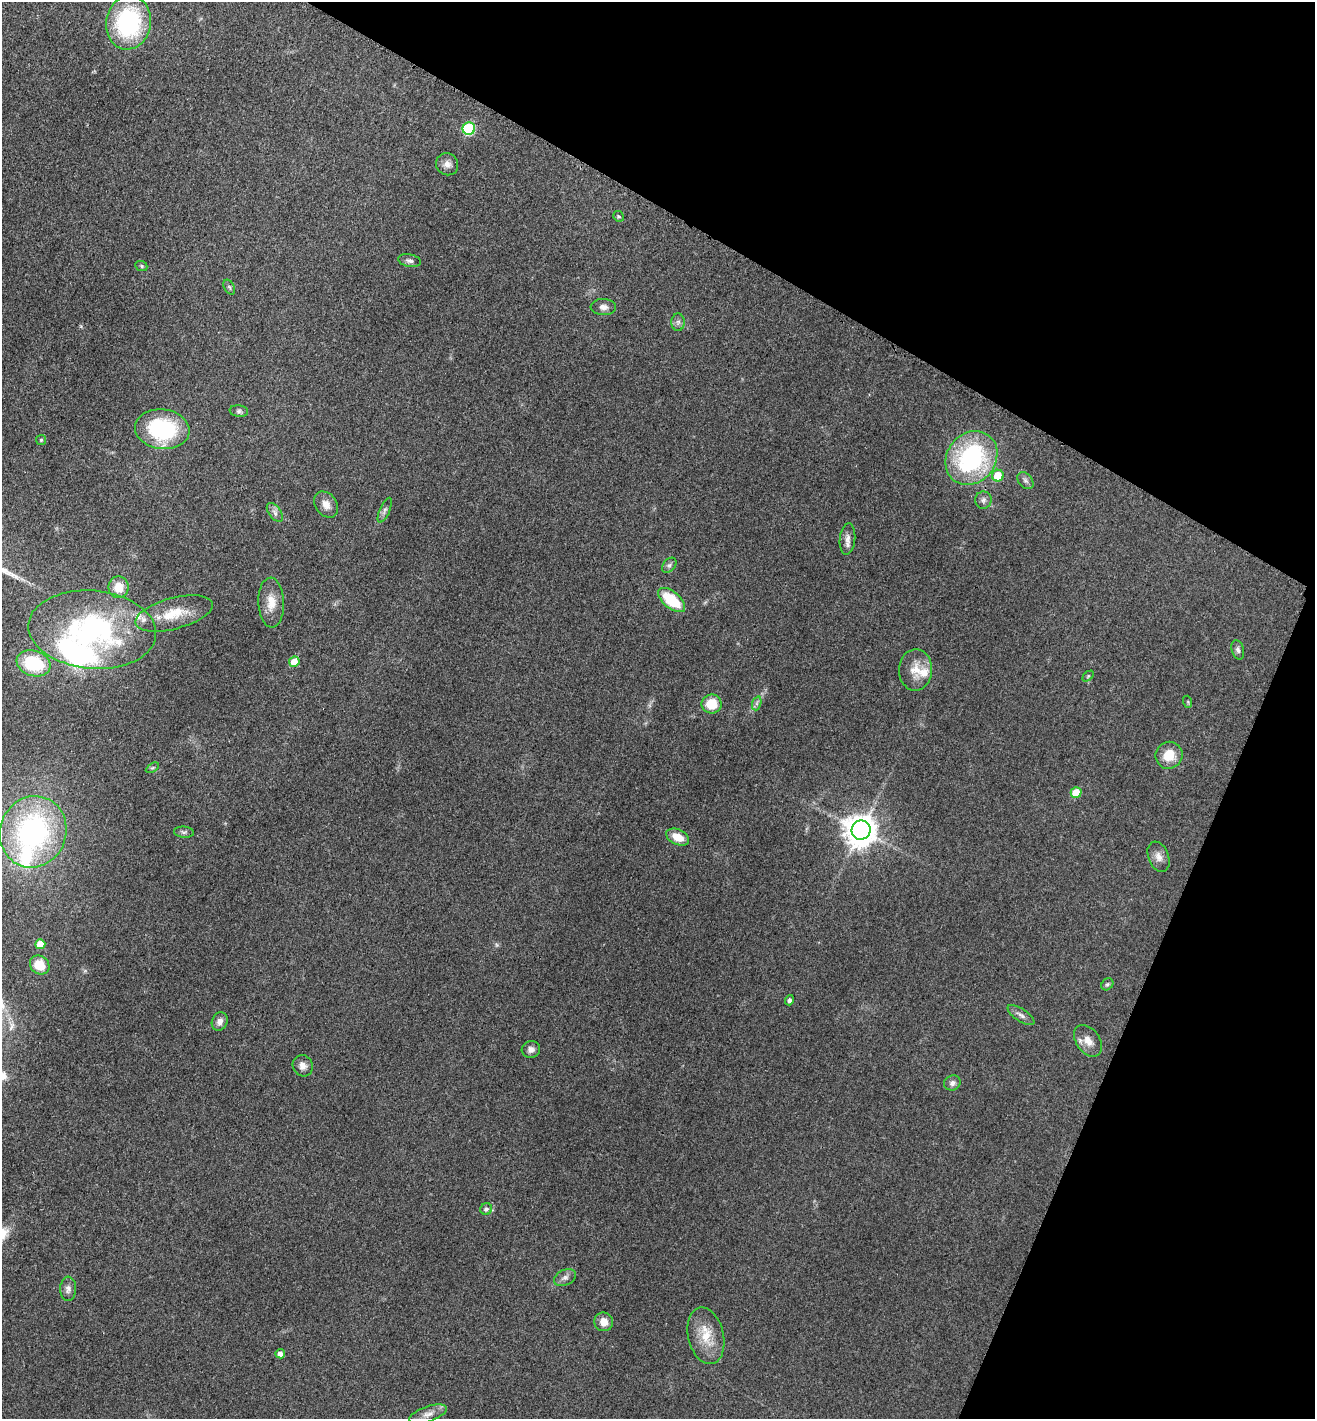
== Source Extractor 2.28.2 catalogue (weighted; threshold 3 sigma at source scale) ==
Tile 8 of 4 x 4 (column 4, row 2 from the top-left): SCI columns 4096-5408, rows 2846-4262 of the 5702 x 5692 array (HDU 1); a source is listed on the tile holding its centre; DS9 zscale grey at full resolution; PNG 1317 x 1421 px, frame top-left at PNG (2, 2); each listed source drawn as its Kron ellipse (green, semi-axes under 4 px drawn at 4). Shown black and unused: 24% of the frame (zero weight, under 3 of 4 exposures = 2% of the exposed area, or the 3 px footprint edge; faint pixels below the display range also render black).
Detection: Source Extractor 2.28.2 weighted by HDU 2 'WHT'; one run over the whole footprint, this tile lists its part. Background 0.0823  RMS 0.0062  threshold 0.0278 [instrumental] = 3 sigma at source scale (4.5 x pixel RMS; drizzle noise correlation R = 1.50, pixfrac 1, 0.05/0.05 arcsec/px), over >= 5 px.
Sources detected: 62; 3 inside a brighter listed object's ellipse — not listed separately; the other 59 listed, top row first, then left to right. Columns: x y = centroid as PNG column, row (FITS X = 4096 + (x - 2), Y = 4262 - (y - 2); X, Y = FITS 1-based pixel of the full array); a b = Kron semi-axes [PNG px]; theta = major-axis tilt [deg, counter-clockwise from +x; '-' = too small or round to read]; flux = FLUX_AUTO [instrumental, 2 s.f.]
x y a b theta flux
128 23 27 22 80 71
469 129 6 6 - 53
447 164 11 10 - 3.8
618 216 6 5 - 0.95
410 261 11 6 -11 2.2
141 266 6 5 - 1
229 287 8 5 -60 1.1
603 307 13 8 -2 3.3
678 322 8 7 - 2
239 411 9 6 -7 1.6
162 429 27 20 -7 55
41 440 5 5 - 0.83
971 458 28 24 52 85
998 476 6 5 - 15
1025 481 10 6 -50 1.9
983 500 8 8 - 2.3
326 504 14 10 -53 5.3
385 510 13 5 66 1.9
275 512 11 6 -54 2.5
847 539 16 7 85 3.8
669 565 8 6 51 1.8
118 587 11 10 - 9.9
672 600 16 8 -39 25
271 603 25 13 -88 9.6
174 613 40 15 15 20
92 630 64 39 -5 130
1238 650 10 6 -73 1.7
294 662 5 5 - 11
33 663 17 12 -18 35
915 670 21 16 87 11
1088 676 6 4 45 0.8
1188 702 6 4 -72 0.7
757 703 7 4 72 1.5
712 704 10 9 - 13
1169 755 14 13 - 11
152 768 7 4 30 1.1
1076 792 5 5 - 14
861 830 9 9 - 1200
33 832 36 33 69 120
184 832 10 5 -5 1.5
678 837 12 7 -26 9.6
1159 857 16 10 -69 4.6
40 944 5 5 - 10
40 965 10 9 - 11
1107 984 6 5 - 1.1
789 1000 5 4 - 1.7
1021 1015 15 6 -33 2.7
220 1021 9 7 65 3.2
1088 1041 17 11 -54 6.4
531 1049 9 8 - 3.2
303 1066 11 10 - 3.9
952 1083 8 7 - 2.5
486 1209 6 6 - 1.9
565 1278 11 7 24 2.7
68 1289 12 8 88 2.8
604 1322 9 9 - 6
706 1336 29 17 -77 15
280 1354 5 4 - 3.5
428 1414 20 7 19 5